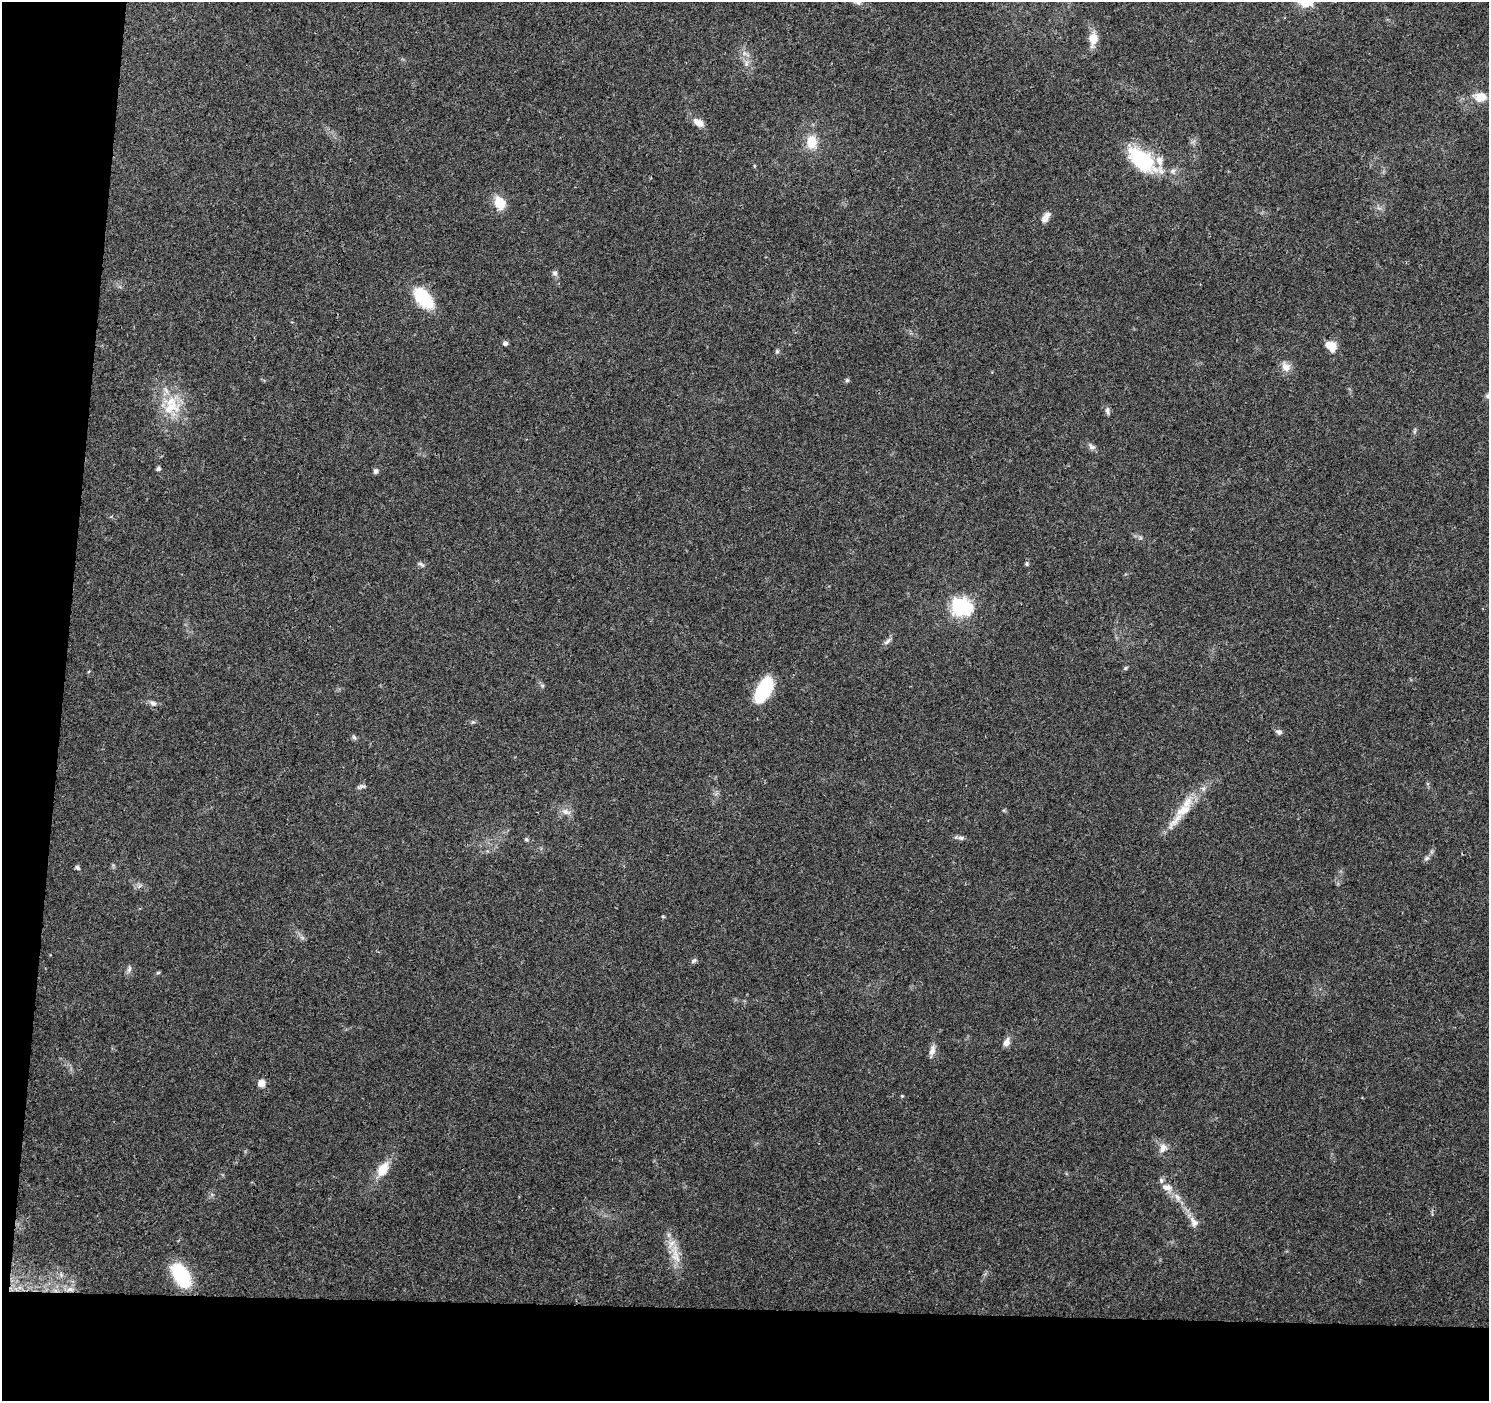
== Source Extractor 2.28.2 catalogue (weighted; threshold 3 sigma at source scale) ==
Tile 7 of 3 x 3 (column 1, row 3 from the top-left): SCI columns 1-1487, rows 229-1627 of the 4471 x 4709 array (HDU 1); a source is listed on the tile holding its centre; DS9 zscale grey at full resolution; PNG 1491 x 1403 px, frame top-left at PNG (2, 2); no overlay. Shown black and unused: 11% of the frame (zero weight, under 3 of 4 exposures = <1% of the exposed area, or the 3 px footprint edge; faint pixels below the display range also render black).
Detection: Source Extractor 2.28.2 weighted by HDU 2 'WHT'; one run over the whole footprint, this tile lists its part. Background 0.0484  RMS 0.0039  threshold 0.0174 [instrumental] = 3 sigma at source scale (4.5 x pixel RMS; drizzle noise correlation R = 1.50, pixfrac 1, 0.0396/0.0396 arcsec/px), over >= 5 px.
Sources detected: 62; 7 inside a brighter listed object's ellipse — not listed separately; the other 55 listed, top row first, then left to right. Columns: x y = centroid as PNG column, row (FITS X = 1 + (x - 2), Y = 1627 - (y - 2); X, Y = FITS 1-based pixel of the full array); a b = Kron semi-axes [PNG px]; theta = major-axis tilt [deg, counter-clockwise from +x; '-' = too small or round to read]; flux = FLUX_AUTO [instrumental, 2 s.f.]
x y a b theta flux
1093 39 16 10 84 5.3
744 53 7 4 -72 1
746 63 9 5 72 1.4
1480 97 17 11 0 5.6
698 123 15 9 -32 3.4
812 142 19 14 89 7.2
1142 160 33 16 -38 33
500 203 13 10 -63 7.9
1045 218 14 7 57 2.8
555 273 8 7 - 1.1
423 298 29 16 -49 16
505 343 5 5 - 1.4
1332 347 12 9 -82 4.9
777 351 6 5 - 0.63
1286 367 13 10 -51 3.3
847 380 5 5 - 0.66
1488 396 7 6 - 0.92
171 407 28 18 22 12
1107 411 11 6 -80 1.2
1415 431 9 3 76 0.69
1092 446 11 6 -40 1.4
158 469 5 4 - 1
376 471 7 6 - 0.96
421 564 11 4 -35 0.9
1027 564 6 5 - 0.61
961 607 8 7 - 160
887 641 13 6 45 1.4
1125 668 6 5 - 0.57
542 685 6 4 -19 0.61
764 690 26 13 62 27
153 703 9 7 -38 1.5
1279 732 8 6 -31 1.3
354 737 8 5 -53 0.8
361 786 12 5 11 1.1
1183 810 24 12 34 7.5
566 812 14 7 -18 2.4
961 838 11 6 -5 1.2
526 839 5 5 - 0.55
1427 858 9 5 27 1
77 867 8 5 -51 0.78
694 961 8 5 31 0.95
129 969 11 5 72 1.2
158 972 6 4 2 0.45
1006 1042 11 7 67 2.4
932 1050 15 7 76 2.3
261 1083 9 8 - 2.5
902 1096 4 4 - 0.41
1163 1148 13 9 67 2.8
383 1169 20 12 57 6.9
1167 1187 16 10 -17 3.6
1177 1197 13 7 -63 2.5
1194 1222 16 9 -58 2.9
675 1254 32 11 -80 7.5
181 1275 25 13 -60 27
70 1289 11 6 0 2.1
Overlapping masked pixels (flux is a lower limit): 1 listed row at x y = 70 1289
Isophote crosses this tile's border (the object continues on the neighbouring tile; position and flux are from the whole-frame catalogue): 1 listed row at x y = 1488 396